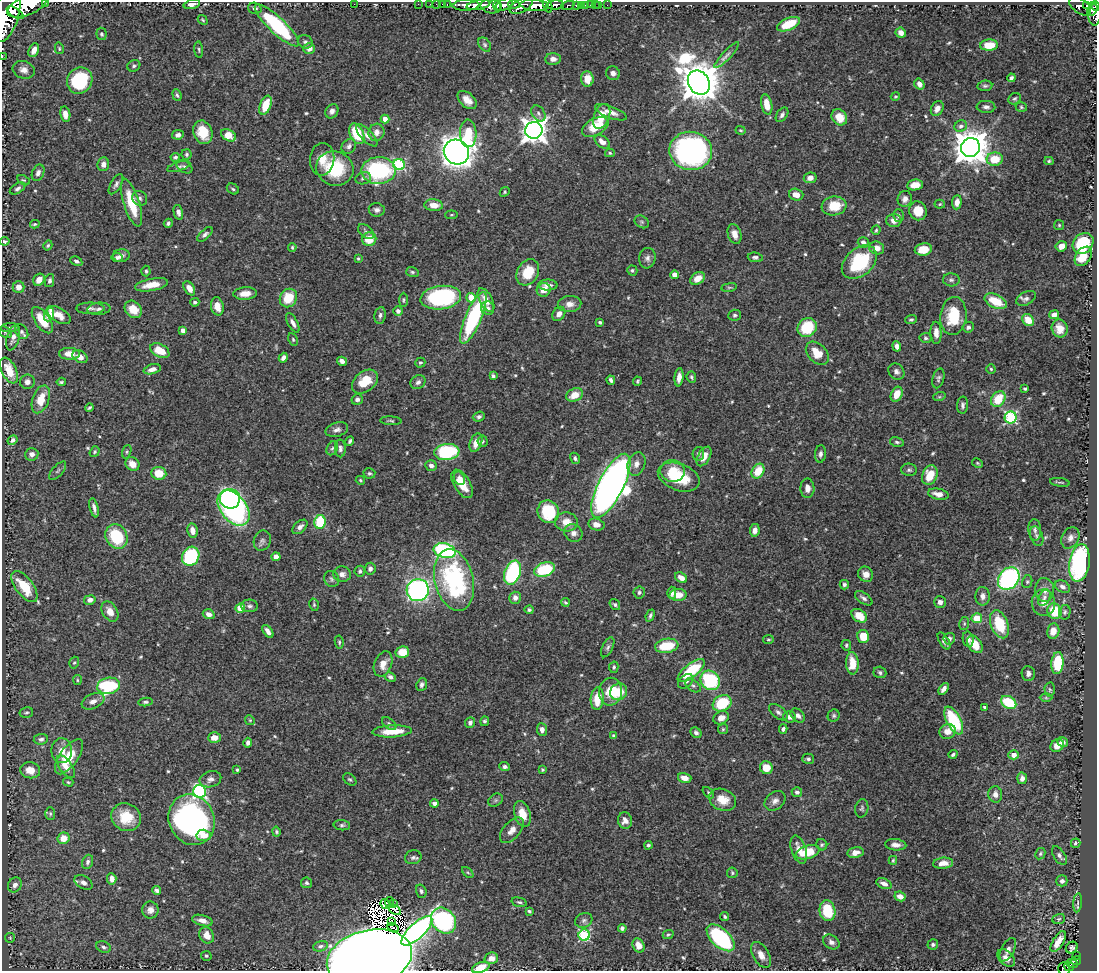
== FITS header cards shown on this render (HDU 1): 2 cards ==
NAXIS1  =                 1095
NAXIS2  =                  969

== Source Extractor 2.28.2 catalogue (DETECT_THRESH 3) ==
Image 1095 x 969 px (HDU 1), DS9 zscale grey, 1 PNG px = 1 image px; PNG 1099 x 973 px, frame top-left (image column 1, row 969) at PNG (2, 2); each listed source drawn as its Kron ellipse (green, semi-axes under 4 px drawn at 4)
Background 0.471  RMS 0.013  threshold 0.0402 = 3 sigma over >= 5 px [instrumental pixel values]
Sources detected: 580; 4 with non-positive FLUX_AUTO (blend fragments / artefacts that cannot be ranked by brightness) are neither listed nor drawn; of the other 576, the 500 brightest by FLUX_AUTO listed and drawn (76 fainter detections omitted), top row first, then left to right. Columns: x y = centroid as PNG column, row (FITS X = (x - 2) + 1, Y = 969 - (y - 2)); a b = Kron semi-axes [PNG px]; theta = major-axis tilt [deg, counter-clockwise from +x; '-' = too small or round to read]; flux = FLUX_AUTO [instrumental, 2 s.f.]
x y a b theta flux
45 2 2 2 - 23
192 4 8 4 13 4.6
354 4 2 2 - 65
418 4 2 2 - 7.4
430 4 2 2 - 6.9
436 4 2 2 - 8.7
447 4 3 2 - 14
514 4 6 3 -5 180
443 5 4 3 - 23
466 5 13 5 2 920
478 5 12 4 10 770
504 5 9 5 26 550
535 5 14 5 -4 1300
547 5 8 4 -71 230
555 5 9 4 4 460
568 5 7 4 18 96
576 5 3 3 - 76
582 5 3 2 - 2.9
586 5 3 3 - 30
590 5 2 2 - 5
595 5 2 2 - 6.2
598 5 3 2 - 3.7
607 5 2 2 - 5.2
27 6 21 9 22 2500
491 6 10 7 -9 280
497 6 5 2 - 150
521 6 12 6 26 640
1080 6 13 7 -38 190
1086 6 4 3 - 88
1096 6 4 3 - 110
255 8 7 5 -18 3
1092 10 7 4 56 250
15 13 9 4 -32 450
1094 13 12 6 89 200
6 14 28 12 75 2600
203 20 5 3 - 1.1
789 24 12 6 23 23
277 25 29 8 -43 95
901 33 5 5 - 4.4
101 34 6 5 - 1.8
305 42 8 6 -28 2.3
485 45 8 5 -52 2
989 45 9 5 3 18
59 48 6 4 -76 1.2
309 48 6 5 - 5.8
34 50 7 4 65 6.3
199 50 8 3 -85 1.3
727 55 17 4 47 3.6
2 57 2 2 - 3.4
553 59 7 5 -1 5
134 66 6 5 - 1.9
24 70 11 8 -18 6.4
613 73 7 6 - 3.6
1011 78 4 3 - 2.3
587 79 8 6 -86 11
80 81 13 12 - 63
699 83 13 10 -58 3200
919 84 6 5 - 5.2
985 86 7 5 8 2.1
177 95 6 4 -69 1.6
895 96 5 4 - 1.1
1015 99 6 5 - 1.8
467 100 11 7 -42 10
767 104 10 5 -77 13
265 105 10 5 68 20
986 107 9 6 -2 3.9
1021 107 6 4 -18 1.4
937 108 8 6 59 6.7
332 111 7 6 - 3.8
611 112 17 6 -21 6.4
538 113 9 6 -53 2.8
65 114 8 5 -80 6.7
782 115 8 5 55 2.7
602 116 13 7 68 14
839 117 9 7 -49 15
385 119 4 4 - 6.7
961 126 6 5 - 3.4
595 127 14 8 29 22
534 130 9 8 - 920
741 130 5 4 - 1.3
203 132 12 9 -70 22
376 132 8 8 - 5.6
468 133 14 8 -88 26
357 134 11 6 -65 35
178 135 6 4 9 3.3
228 135 8 5 -29 15
367 135 14 6 -47 4.8
602 142 9 5 -39 5.6
349 146 8 6 46 3.2
970 147 9 9 - 2000
691 151 21 19 -9 230
456 152 13 12 - 1100
610 153 5 4 - 1.2
186 155 5 5 - 1.5
175 157 5 4 - 1.8
322 159 16 12 84 11
995 159 8 7 - 21
1049 161 4 4 - 1.2
103 164 7 6 - 4.4
399 165 6 5 - 96
179 166 12 4 18 2.4
184 167 8 5 -32 2.3
335 169 19 17 -18 49
379 170 17 13 1 110
38 173 8 6 66 3.8
363 178 8 6 17 2.8
810 178 6 5 - 5.1
23 180 7 4 -24 1.3
116 184 11 5 60 2.7
915 185 8 5 7 9.3
17 188 8 5 30 2.7
233 189 6 5 - 1.6
505 192 5 4 - 1.2
796 195 7 6 - 7.9
140 198 8 7 - 2.7
905 199 8 7 - 4.5
957 202 7 5 84 5.4
131 203 25 8 -73 30
940 204 5 4 - 1.2
434 205 9 6 -4 9.6
834 206 12 9 8 19
377 210 8 6 -7 3.5
918 211 9 8 - 15
178 212 7 4 -77 3.5
451 215 6 4 6 1.1
898 215 6 5 - 2.1
894 220 7 6 - 6.8
642 222 7 6 - 1.9
168 223 4 4 - 2
35 224 5 3 - 1.3
1059 225 5 5 - 1.3
876 230 4 4 - 1.2
366 232 9 6 -42 2.4
205 234 9 4 41 2.6
735 234 10 6 -74 6.8
369 239 7 7 - 17
5 241 5 3 - 1.4
863 242 6 5 - 3.7
1083 243 11 9 45 58
48 245 5 4 - 1.5
1061 246 6 5 - 8
292 247 4 3 - 1.2
877 248 7 6 - 7
923 249 8 6 10 15
121 256 8 6 7 3.8
1083 256 11 7 55 17
755 257 7 5 -6 2.4
117 258 5 4 - 2.3
358 258 4 3 - 1.5
647 258 10 8 82 4
76 261 6 4 -28 2.4
859 262 20 13 42 60
632 270 5 5 - 1.7
146 271 5 4 - 1.6
412 272 6 5 - 1.7
528 272 14 10 60 24
675 275 4 4 - 8.7
698 278 8 5 32 10
39 280 6 5 - 8.1
951 280 8 6 -3 2.5
50 281 6 4 78 2.4
152 285 17 6 10 12
548 285 9 5 -1 4.8
19 287 6 6 - 7.1
729 287 8 4 8 1.3
189 288 8 5 -58 7.4
544 290 7 6 - 8.7
245 294 12 6 4 9.4
288 298 9 8 - 25
441 298 20 11 7 120
471 298 5 4 - 21
1026 298 10 6 27 3.2
403 300 7 3 89 1.3
486 300 13 6 -61 9.1
996 301 12 6 -25 23
195 302 4 4 - 1.8
570 304 12 8 5 7
217 306 9 6 -78 8.3
90 308 14 5 0 3.7
488 308 7 6 - 3.4
99 309 11 6 6 3.6
133 309 9 7 -44 12
398 311 5 5 - 2.6
49 314 7 4 69 18
559 314 8 6 55 5.5
59 315 13 7 -31 10
380 315 8 5 80 2.7
735 315 6 5 - 1.9
1054 315 5 4 - 5.2
953 316 19 13 83 35
473 318 28 8 67 98
911 319 6 4 2 1.7
42 320 15 7 -56 22
1028 320 6 5 - 15
600 322 4 3 - 1.6
293 323 11 5 -62 4.4
807 327 10 9 - 40
968 327 6 5 - 2.3
10 328 9 4 5 2
1060 328 9 8 - 10
183 330 4 4 - 6
5 332 7 5 -32 1.4
22 332 8 5 -56 2.8
936 333 11 5 -88 6.6
13 337 13 6 73 6.1
925 338 6 5 - 1.7
293 339 7 4 -64 1.4
897 346 5 4 - 5.1
160 351 10 6 -27 18
817 353 13 9 -45 15
69 354 10 6 -2 9.1
80 357 8 6 -31 6.1
283 358 5 4 - 3.5
342 361 5 4 - 4.1
420 363 5 5 - 1.6
152 369 9 5 15 5.1
991 369 4 4 - 1.3
9 371 14 7 -65 17
896 371 9 7 -45 3.3
493 376 4 3 - 1.8
679 377 9 4 84 5.6
691 377 5 4 - 1.8
938 378 10 5 74 2.4
611 380 5 3 - 2.2
637 381 4 3 - 1.3
27 382 7 7 - 4.3
61 382 4 3 - 1.5
365 382 14 10 39 21
418 382 8 6 35 2.8
1025 389 3 3 - 1.3
897 394 8 5 66 11
574 395 9 6 24 12
939 397 6 4 18 1.3
41 399 14 8 70 19
357 399 6 5 - 3.3
998 399 8 6 53 24
963 405 8 5 86 2.8
89 408 4 3 - 1.4
479 417 6 5 - 2.5
1011 417 6 6 - 120
391 421 10 4 -4 1.7
337 430 11 7 16 4.2
12 440 5 4 - 2.7
350 441 5 3 - 1.9
483 441 6 5 - 1.5
897 442 7 4 -11 1.8
476 443 9 6 70 10
332 448 7 5 64 2.2
340 448 9 5 -88 2.7
95 452 6 4 53 1.4
127 452 7 4 72 1.5
447 452 12 8 7 78
32 454 6 6 - 4.9
698 454 7 5 79 2.3
820 454 8 5 85 3.3
704 456 11 6 61 7.9
575 458 6 4 -58 2.2
977 463 6 4 -28 1.2
132 464 7 6 - 10
636 464 12 8 72 6.3
431 465 6 5 - 3.9
909 470 8 6 -1 2.2
58 471 11 5 48 2.3
673 471 12 11 - 13
758 471 8 6 61 22
159 473 7 6 - 17
369 473 6 5 - 1.6
930 475 10 7 69 18
679 477 22 13 -20 41
459 478 7 5 -62 3.5
360 480 5 4 - 1.1
1060 482 10 2 -8 1.5
462 484 16 8 -59 15
611 486 35 12 63 930
807 488 9 7 -88 6
938 494 10 5 -12 7.4
230 499 10 10 - 130
94 508 10 4 -76 3.9
233 508 20 13 -52 250
548 512 11 10 - 53
320 522 7 5 80 48
566 522 11 9 -4 11
596 525 8 6 -12 6.4
300 527 9 5 41 4
755 530 6 5 - 4.8
1035 530 11 6 -86 3.3
192 531 7 5 -79 6.7
573 533 9 8 - 5.4
116 536 13 10 -62 49
1037 536 10 6 -71 3
1070 538 11 8 61 4.9
262 541 10 8 70 3.3
445 551 11 7 -15 150
191 556 10 8 64 71
276 557 4 4 - 6.3
1079 563 19 10 81 160
370 569 6 5 - 3.3
544 570 10 7 17 49
360 571 5 5 - 1.9
513 573 12 8 70 120
342 574 9 7 -4 5.2
866 574 8 7 - 5.8
681 578 6 5 - 6.7
332 579 8 7 - 2.4
1009 579 12 9 50 150
454 580 31 19 -76 140
1027 582 6 5 - 1.6
844 585 5 4 - 2.1
24 587 18 8 -53 31
1062 587 8 5 -29 3.6
418 590 11 11 - 250
1045 590 12 9 -86 7.5
639 592 6 5 - 2.2
672 593 6 4 -89 2.8
678 595 8 6 3 11
983 596 9 7 89 4.8
515 598 6 6 - 4.7
864 598 10 5 -35 3.1
1044 598 9 5 63 2.7
90 600 6 4 11 4.4
565 602 4 3 - 1.1
940 602 6 5 - 4
1043 603 13 11 -85 8.4
615 604 6 5 - 1.9
314 605 6 4 -77 1.5
250 606 8 6 -1 2.7
240 608 4 4 - 21
529 610 4 4 - 1.8
110 611 11 7 -59 8.4
1054 611 8 7 - 29
1065 612 7 5 78 2.1
209 614 6 5 - 5.3
650 616 6 3 68 2
859 616 8 6 -35 16
977 618 5 5 - 22
964 624 6 5 - 1.6
999 624 15 8 -69 36
268 631 7 4 -53 4.2
1053 631 7 6 - 9.1
863 636 6 6 - 19
949 639 6 5 - 3
968 639 7 5 -79 3.4
768 640 5 4 - 1.2
944 641 9 4 -58 3.5
339 642 6 4 -81 1.6
975 644 10 6 -54 16
846 645 5 5 - 1.4
667 646 12 7 8 27
608 647 11 5 64 2.6
402 652 7 6 - 15
74 663 6 4 72 1.5
852 663 11 6 -87 17
1057 663 11 6 85 40
383 664 13 8 68 9.4
614 667 6 4 78 1.8
691 671 16 6 38 48
880 672 6 5 - 2.3
1028 674 7 6 - 4.1
390 677 5 4 - 2.8
77 680 5 4 - 1.1
710 680 10 9 - 72
686 681 9 6 37 3.4
422 685 6 5 - 2.4
693 685 9 5 -36 2.6
109 686 11 8 10 78
944 689 6 4 56 4.6
1050 690 7 5 -88 1.5
610 692 14 11 81 18
619 692 9 8 - 24
1046 698 6 4 0 1.3
597 699 11 6 86 19
93 701 12 7 23 5.9
145 702 7 4 5 1.9
1009 702 8 6 -31 40
722 703 10 7 31 42
984 707 3 3 - 1.5
778 712 11 6 -38 3.2
26 713 7 5 11 1.7
798 716 8 6 -40 3.4
834 716 6 5 - 1.9
789 717 6 5 - 4.1
721 718 8 6 26 7.3
250 720 5 4 - 1.2
485 721 5 4 - 1.8
954 721 15 7 -62 59
470 723 5 5 - 3.3
389 724 8 5 -38 2.2
723 729 5 5 - 1.2
783 729 5 4 - 1.9
542 730 6 5 - 4.4
392 731 19 6 3 22
947 731 8 7 - 9
696 733 6 5 - 2.8
614 736 4 3 - 2.1
214 737 6 5 - 8.4
41 739 7 5 7 2.9
1063 742 5 4 - 3.5
248 743 5 4 - 3.3
1057 745 7 6 - 8.7
62 751 12 10 89 11
953 754 4 3 - 2.1
1014 755 5 4 - 6
69 757 20 9 55 28
808 759 6 5 - 2.3
66 767 13 6 -55 7.1
505 767 5 4 - 2.3
766 768 6 6 - 14
30 770 10 8 -9 12
237 770 3 3 - 1.3
542 770 4 4 - 1.5
685 778 7 5 -15 7.7
1022 778 6 5 - 4.6
210 779 11 8 17 4.3
350 779 7 5 -37 1.7
68 782 5 4 - 1.2
200 791 6 6 - 140
797 792 5 5 - 2.9
708 793 7 4 -47 1.4
995 794 8 7 - 5.6
496 800 8 6 36 2
723 800 14 10 -22 14
775 801 11 8 39 5
434 803 4 4 - 4.3
862 808 9 6 79 2.3
50 814 6 5 - 1.6
522 814 13 8 -73 14
126 817 15 13 -26 25
192 820 26 22 -65 240
625 821 8 7 - 5.6
342 825 8 5 -6 2.1
512 830 15 8 49 7.6
276 832 5 4 - 1.4
204 835 7 5 -2 9
64 838 6 5 - 12
1076 843 5 4 - 1.6
648 845 4 3 - 1.7
822 845 6 5 - 1.5
896 845 10 5 -5 5
799 850 15 7 -72 9.5
808 852 12 6 17 25
855 852 8 5 12 6
1040 854 6 4 61 1.5
1059 856 10 5 -57 3.2
413 857 8 7 - 2.8
893 860 4 3 - 1.2
88 862 7 5 69 2.5
943 863 10 5 6 7.8
468 872 7 4 -43 1.5
732 873 5 5 - 1.4
112 879 6 4 -84 5.5
1062 881 5 5 - 3.2
83 882 10 6 -30 5
307 883 5 5 - 2
884 883 8 5 -24 4.2
15 885 8 6 59 4.3
157 890 5 4 - 2.5
421 891 7 5 -73 2.2
900 896 5 4 - 7.1
389 902 5 2 - 2
519 902 8 4 -15 1.8
1078 903 9 4 84 2.4
385 904 5 3 - 2
393 904 2 2 - 1.2
150 910 8 8 - 5.2
395 910 7 4 -36 1.2
529 911 4 3 - 1.6
827 911 10 8 -80 31
725 917 4 3 - 1.8
1059 919 6 5 - 1.6
584 920 9 7 26 2.9
202 921 10 5 -15 6.3
443 921 14 11 -49 110
392 922 2 2 - 1.5
393 927 6 2 -29 2
622 928 4 4 - 2.2
417 931 20 7 43 310
668 934 6 4 26 1.1
207 935 8 7 - 9.9
584 935 5 5 - 95
10 938 5 5 - 1.1
721 938 17 9 -43 110
1058 941 12 5 58 12
831 942 9 6 -36 4.2
933 944 5 5 - 1.8
639 945 7 5 -63 6.2
320 946 7 5 15 2.4
103 947 7 5 -24 2.7
1072 948 6 5 - 3.4
1008 950 13 6 62 4.8
761 955 14 8 -60 8.5
1077 955 3 2 - 16
206 956 5 5 - 1.5
369 958 43 28 13 3800
491 958 7 5 14 6.2
1006 958 10 7 -45 6.8
1076 961 5 4 - 79
1072 964 6 4 -23 65
481 967 9 5 20 12
1069 967 5 4 - 68
1064 969 6 6 - 39
At the frame edge (FLAGS 8, measured only in part): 9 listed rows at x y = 45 2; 192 4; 27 6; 1096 6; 6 14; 2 57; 369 958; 481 967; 1064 969
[76 fainter detections neither listed nor drawn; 4 non-positive-flux detections neither listed nor drawn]